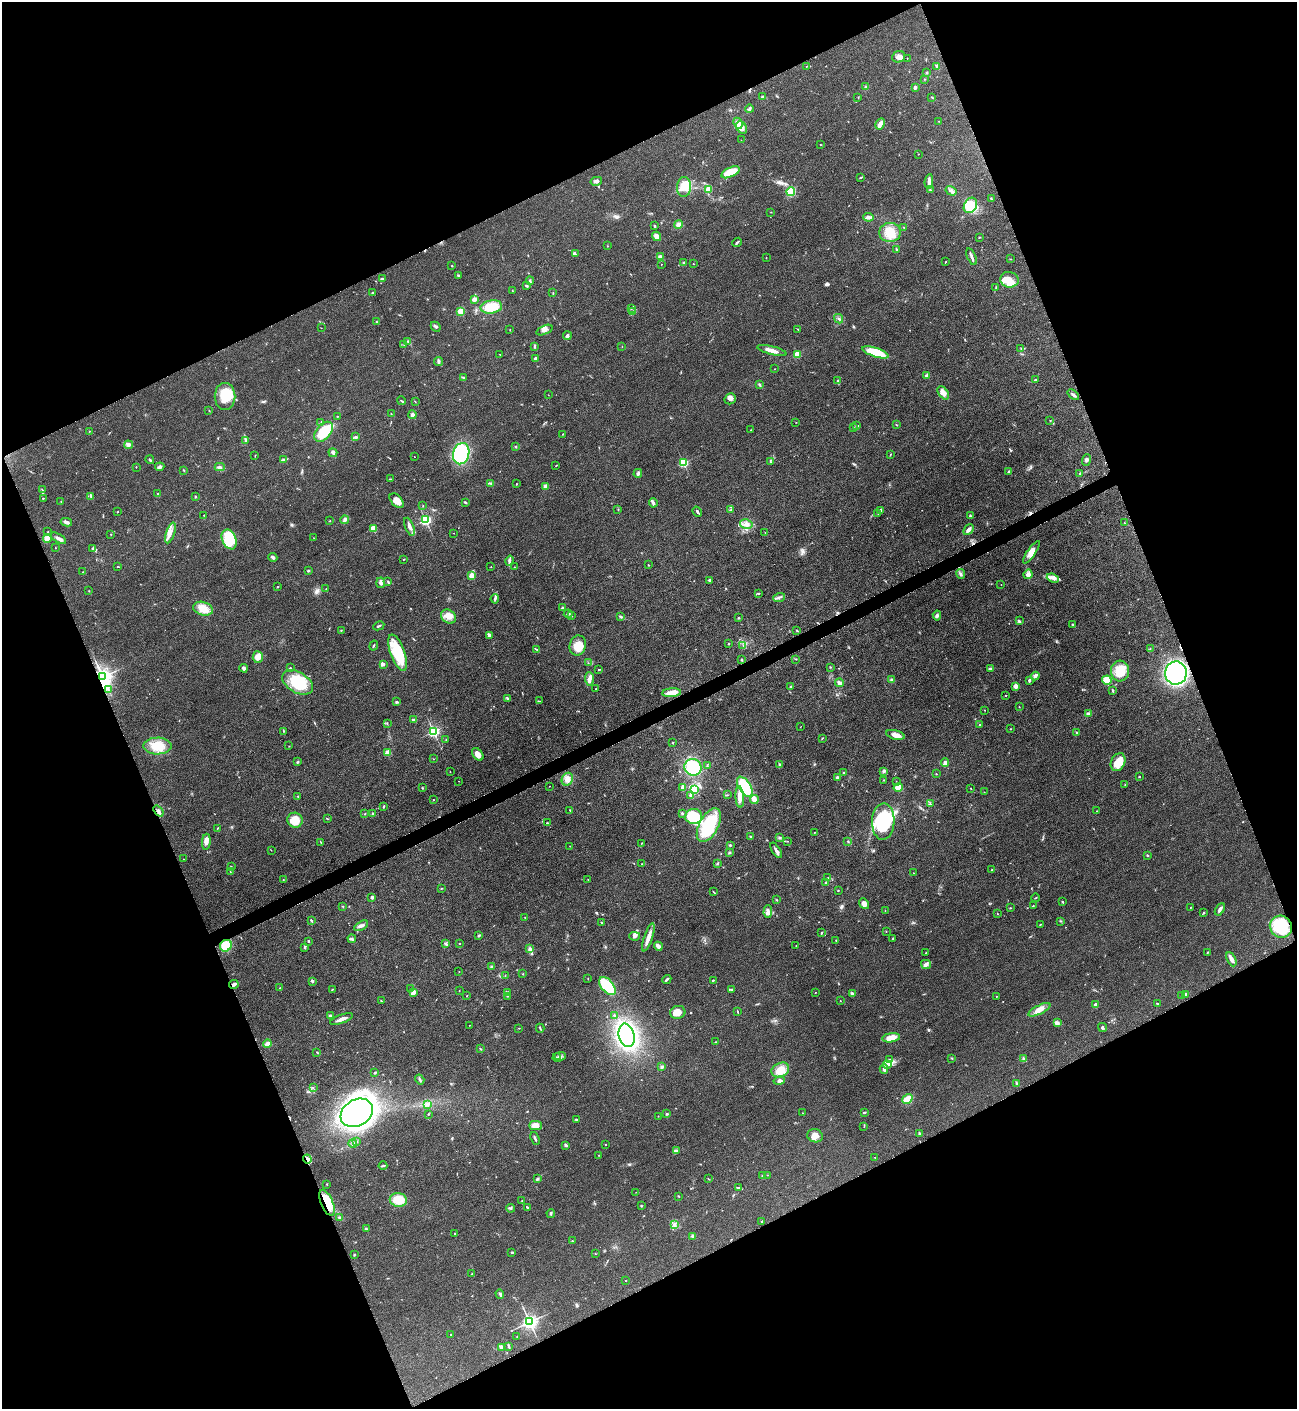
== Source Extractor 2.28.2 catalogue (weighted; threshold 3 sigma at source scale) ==
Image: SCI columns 162-5340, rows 8-5635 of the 5636 x 5647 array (HDU 1 of 3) = the unmasked area's bounding box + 8 px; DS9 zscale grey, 4 x 4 block average (1 PNG px = mean of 4 x 4 image px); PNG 1299 x 1411 px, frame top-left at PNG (2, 2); each listed source drawn as its Kron ellipse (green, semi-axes under 4 px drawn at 4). Shown black and unused: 44% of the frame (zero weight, under 3 of 5 exposures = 1% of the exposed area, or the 3 px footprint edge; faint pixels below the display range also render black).
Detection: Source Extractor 2.28.2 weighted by HDU 2 'WHT'. Background 0.095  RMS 0.0068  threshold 0.0304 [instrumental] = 3 sigma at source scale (4.5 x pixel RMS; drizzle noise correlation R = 1.50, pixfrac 1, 0.05/0.05 arcsec/px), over >= 5 px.
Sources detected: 601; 2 too faint to see at this stretch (4 x 4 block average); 2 inside a brighter object's white glare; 6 cosmic-ray / hot-pixel residue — neither listed nor drawn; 8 coinciding with a brighter row at this scale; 31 inside a brighter listed object's ellipse — not listed separately; of the other 552, all 500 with FLUX_AUTO >= 1.09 (the completeness limit of this list) listed and drawn (52 fainter detections not listed), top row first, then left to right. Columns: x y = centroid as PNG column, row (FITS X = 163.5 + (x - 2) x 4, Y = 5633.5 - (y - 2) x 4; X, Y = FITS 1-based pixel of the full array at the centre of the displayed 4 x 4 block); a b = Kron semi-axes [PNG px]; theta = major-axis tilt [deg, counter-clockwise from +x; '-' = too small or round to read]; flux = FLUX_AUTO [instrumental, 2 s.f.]
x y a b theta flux
898 57 6 5 - 18
907 58 2 2 - 1.4
807 66 3 2 - 2.5
937 66 3 2 - 12
927 73 2 2 - 3.8
924 79 2 2 - 1.6
866 87 3 3 - 6.4
915 88 4 2 - 6.7
763 97 3 2 - 11
858 97 2 2 - 1.5
932 97 4 2 - 2.4
750 109 4 2 - 9.3
939 121 2 2 - 1.4
738 123 5 4 - 29
880 124 6 3 62 35
742 128 7 5 -56 24
741 140 2 2 - 1.2
821 145 2 2 - 1.5
918 154 2 2 - 1.1
730 172 10 4 25 73
860 177 3 2 - 3.9
596 181 6 3 13 11
929 181 7 3 85 16
684 187 10 7 87 56
708 189 4 4 - 26
930 190 2 2 - 2.6
791 191 4 4 - 110
951 191 6 3 -32 12
991 199 3 2 - 2.8
970 205 8 6 60 86
771 212 2 2 - 1.4
868 217 5 4 - 11
679 224 4 3 - 16
655 226 2 2 - 4.3
904 227 2 2 - 1.8
890 232 11 9 5 64
657 236 5 3 - 24
979 237 2 2 - 2.1
737 242 5 2 - 5.6
607 246 2 2 - 4.2
896 249 3 2 - 4.2
575 254 4 2 - 4.6
660 257 4 2 - 6
971 257 9 2 -68 14
766 258 2 2 - 1.2
1011 259 2 2 - 1.7
945 262 2 2 - 1.7
684 263 2 2 - 1.7
661 264 2 2 - 1.1
693 264 2 2 - 1.1
452 266 2 2 - 2.1
458 276 3 2 - 5.8
382 279 3 2 - 3.8
1009 280 9 7 -9 45
530 281 4 2 - 3.6
527 286 2 2 - 6.9
996 288 3 2 - 1.8
512 290 3 2 - 1.5
372 293 2 2 - 2.3
553 293 2 2 - 1.9
474 299 3 2 - 18
491 307 11 6 9 90
632 308 2 2 - 1.7
461 311 4 4 - 37
633 312 2 2 - 2.6
839 319 5 2 - 6
377 322 3 2 - 2.6
436 327 5 3 - 6.9
321 328 2 2 - 1.2
510 329 2 2 - 2
798 329 2 2 - 1.5
544 330 8 4 23 18
567 336 4 3 - 8.6
408 341 2 2 - 2
404 345 2 2 - 1.2
535 346 4 2 - 4.4
622 346 2 2 - 1.2
1021 349 2 2 - 2.6
772 350 15 3 -14 28
876 352 14 4 -18 130
500 354 2 2 - 2
797 354 2 2 - 140
535 359 2 2 - 3.4
438 362 4 2 - 13
775 369 2 2 - 1.2
927 376 2 2 - 57
463 377 3 2 - 3.9
1035 380 3 2 - 3.6
838 381 3 2 - 3.8
760 385 3 2 - 6.5
943 393 7 4 -52 26
548 395 2 2 - 1.1
1073 395 7 2 -39 11
225 396 13 10 90 100
730 399 6 5 - 12
401 401 4 2 - 3.6
415 402 2 2 - 1.2
209 410 2 2 - 2
391 414 2 2 - 1.7
412 415 4 3 - 9.5
337 416 3 2 - 2.2
1050 420 2 2 - 1.9
796 422 2 2 - 1.2
321 423 2 2 - 3.2
896 425 2 2 - 2.6
857 426 3 2 - 5.4
853 428 2 2 - 1.2
751 430 2 2 - 1.3
90 431 2 2 - 1.2
323 432 11 7 50 140
563 434 2 2 - 2.1
356 437 3 2 - 4.5
246 440 2 2 - 1.7
128 445 4 2 - 7.7
516 447 3 2 - 2.2
333 453 5 3 - 10
461 454 11 8 75 520
890 454 2 2 - 1.6
255 455 2 2 - 1.8
414 456 2 2 - 1.2
150 460 4 2 - 4.8
283 460 4 2 - 6.7
1087 460 6 3 71 8.4
770 462 3 2 - 2.6
683 463 2 2 - 360
556 465 2 2 - 1.7
136 467 2 2 - 1.7
160 467 4 3 - 11
220 467 5 3 - 11
183 470 2 2 - 1.8
1009 472 2 2 - 31
638 473 4 2 - 11
1080 473 2 2 - 2.3
390 479 3 2 - 2.1
491 483 4 2 - 4.9
516 484 2 2 - 6.4
545 486 4 3 - 8.4
42 490 4 2 - 3
158 494 3 2 - 3.2
91 496 3 2 - 4.3
195 497 2 2 - 3.1
43 498 2 2 - 2.2
61 501 2 2 - 1.2
397 501 8 5 -47 30
465 502 3 2 - 5.4
653 503 4 3 - 10
423 506 2 2 - 1.9
618 509 2 2 - 1.1
731 509 2 2 - 2
881 510 2 2 - 7.9
117 512 2 2 - 1.9
697 512 5 2 - 7.8
878 514 2 2 - 1.4
204 515 2 2 - 1.4
970 516 2 2 - 4.1
345 520 4 4 - 14
425 520 2 2 - 700
329 521 2 2 - 1.6
66 522 6 3 -11 12
1124 523 2 2 - 2.1
746 524 6 4 -14 19
409 527 9 2 -68 20
373 528 2 2 - 140
968 530 6 3 48 17
48 532 2 2 - 1.8
765 532 2 2 - 1.5
171 533 11 3 72 21
453 533 2 2 - 1.1
111 534 2 2 - 2.3
47 538 4 4 - 21
58 538 8 2 -30 12
314 538 2 2 - 1.2
229 539 10 7 -66 140
55 548 2 2 - 1.4
93 548 4 3 - 7.8
1031 552 13 4 56 30
273 557 4 3 - 8.8
404 559 2 2 - 2.4
509 561 5 3 - 8.3
648 565 2 2 - 2.3
117 566 2 2 - 1.8
491 567 2 2 - 1.7
514 567 2 2 - 1.3
308 571 2 2 - 13
83 572 2 2 - 1.1
961 574 5 3 - 7.8
1028 574 5 4 - 15
472 575 2 2 - 130
1053 578 6 2 -24 12
709 580 3 2 - 5.6
388 582 2 2 - 2.7
381 583 5 3 - 12
1001 585 2 2 - 1.5
277 587 2 2 - 2.3
326 589 2 2 - 1.3
89 591 2 2 - 1.3
759 594 2 2 - 2.2
779 597 6 2 19 8.9
495 599 5 3 - 6.7
562 607 3 2 - 5.3
203 609 10 6 -16 53
568 614 4 2 - 4.3
937 615 5 3 - 9.6
572 616 2 2 - 1.3
449 617 8 6 -41 30
621 617 3 2 - 4
738 618 2 2 - 3.7
1019 621 3 2 - 8
1073 625 3 2 - 7.5
379 626 6 2 27 5.7
341 630 2 2 - 1.9
797 630 2 2 - 3.1
489 635 4 3 - 8.1
729 644 2 2 - 3
578 645 10 8 77 49
743 645 2 2 - 1.5
374 646 5 2 - 3.6
536 649 3 2 - 2.9
1150 649 2 2 - 1.4
398 653 19 7 -70 170
258 657 6 5 - 31
795 659 3 2 - 1.9
742 660 3 2 - 4.2
588 663 2 2 - 1.1
384 665 3 2 - 5.2
830 667 2 2 - 2.5
244 668 4 2 - 15
290 668 2 2 - 2.5
990 669 2 2 - 25
599 670 2 2 - 2.2
1120 671 10 9 - 92
1176 673 11 11 - 930
1035 676 4 3 - 8.5
103 677 4 2 - 2100
589 679 7 4 -87 18
892 680 4 3 - 6.5
1029 680 3 2 - 6.9
1107 680 5 4 - 60
297 682 17 10 -31 160
840 683 4 3 - 12
1016 686 2 2 - 80
790 687 3 2 - 2.6
108 689 2 2 - 2.5
596 689 2 2 - 1.4
1113 691 4 2 - 4.1
672 693 9 4 5 42
1006 695 2 2 - 4.3
507 698 3 2 - 3.8
539 701 3 2 - 2.7
396 702 2 2 - 16
1019 707 2 2 - 1.6
985 710 2 2 - 1.3
1088 714 4 3 - 9.5
413 720 4 2 - 5.5
387 723 2 2 - 2.2
980 725 2 2 - 2.5
800 727 2 2 - 1.2
1010 729 2 2 - 2.2
284 731 2 2 - 2.1
433 731 2 2 - 700
1077 732 4 2 - 4.1
895 735 9 4 -14 22
822 738 3 2 - 2.1
446 739 2 2 - 1.3
673 743 2 2 - 2.1
157 746 14 8 1 72
289 746 2 2 - 1.6
387 753 2 2 - 120
478 754 7 4 -52 23
433 759 2 2 - 1.2
298 762 2 2 - 4.4
1118 762 9 7 62 54
945 763 4 4 - 13
780 765 3 2 - 8.3
707 766 2 2 - 1.8
693 767 9 8 - 180
450 771 2 2 - 1.3
884 771 3 2 - 11
843 773 3 2 - 3
936 774 2 2 - 2.4
837 777 3 3 - 6.8
1139 777 2 2 - 6.4
567 779 6 5 - 22
884 780 2 2 - 1.6
459 781 2 2 - 1.4
896 781 2 2 - 1.1
1125 785 2 2 - 1.7
549 786 2 2 - 1.1
745 787 11 6 -58 180
898 787 5 4 - 42
422 788 2 2 - 2.3
683 788 3 2 - 35
971 788 2 2 - 1.3
695 789 4 3 - 29
984 792 2 2 - 1.3
690 795 3 2 - 4.9
727 795 2 2 - 2.1
298 797 2 2 - 3.3
740 797 11 4 -86 27
433 800 2 2 - 1.7
754 800 4 2 - 46
930 804 2 2 - 2.9
383 807 3 2 - 2.7
570 810 2 2 - 5.1
158 811 6 2 -53 11
1097 811 2 2 - 2.3
373 813 2 2 - 2.7
682 813 3 2 - 4
365 814 2 2 - 2.1
694 816 8 7 - 190
327 818 3 2 - 1.4
295 820 8 7 - 61
883 821 18 11 88 270
547 823 2 2 - 3.7
709 825 18 9 61 240
217 828 2 2 - 1.3
814 832 2 2 - 1.8
751 837 3 2 - 3
779 837 2 2 - 3
787 841 2 2 - 1.5
848 841 2 2 - 2
206 842 8 4 85 22
321 842 2 2 - 1.7
642 843 2 2 - 1.2
730 845 3 2 - 3.9
570 846 2 2 - 1.3
271 850 2 2 - 1.8
776 850 9 3 -57 13
729 852 3 2 - 4.5
1147 855 3 2 - 2.8
184 859 2 2 - 1.2
717 863 2 2 - 3.3
642 864 2 2 - 2.1
231 867 2 2 - 4.6
992 870 2 2 - 2.1
230 872 2 2 - 1.5
913 873 2 2 - 1.3
828 878 3 2 - 2.9
283 879 2 2 - 1.3
588 879 2 2 - 1.7
826 882 2 2 - 3.8
442 888 3 2 - 2.4
838 891 2 2 - 3.3
713 892 2 2 - 2
372 897 3 3 - 8.2
1036 898 4 2 - 2.6
777 900 2 2 - 1.8
1062 902 3 2 - 3.5
864 904 6 4 -51 18
343 906 2 2 - 1.4
1033 906 2 2 - 6
1010 908 3 2 - 2.3
1191 908 2 2 - 1.3
1220 909 7 2 59 14
768 911 6 4 87 14
885 911 3 2 - 1.5
1204 913 3 2 - 4
998 914 2 2 - 1.5
525 917 2 2 - 1.2
311 921 4 2 - 5
1060 921 2 2 - 2.5
602 923 4 2 - 3.4
1040 924 2 2 - 2.2
361 926 8 2 30 9.3
1281 927 11 10 - 170
886 931 2 2 - 1.3
821 933 3 2 - 3.9
479 936 2 2 - 1.9
635 936 5 4 - 11
648 937 15 3 71 35
352 939 4 2 - 5.1
893 939 3 2 - 4
836 940 2 2 - 2
309 941 3 2 - 4.1
445 943 3 2 - 4.6
460 944 2 2 - 1.7
226 946 6 5 - 110
658 946 4 2 - 32
796 946 2 2 - 2.4
305 947 3 2 - 5.5
530 949 3 2 - 7.2
1208 952 2 2 - 2.4
926 953 2 2 - 2.8
1231 959 7 2 -65 24
926 965 5 4 - 15
491 966 3 2 - 3.6
459 972 2 2 - 1.2
523 974 2 2 - 1.5
505 975 2 2 - 1.5
588 979 2 2 - 1.2
667 979 5 2 - 5.1
713 980 3 2 - 2.9
312 981 3 2 - 8.1
234 985 5 2 - 11
607 986 11 6 -51 240
280 988 2 2 - 2.1
333 989 2 2 - 2.5
411 989 2 2 - 1.4
732 989 3 2 - 2.6
459 991 2 2 - 1.2
413 992 4 3 - 22
508 992 2 2 - 4.3
815 992 2 2 - 1.2
852 994 3 3 - 6.8
1186 994 2 2 - 5.8
1182 995 3 2 - 1.9
467 996 2 2 - 2.1
508 996 2 2 - 2.5
996 996 2 2 - 1.6
381 1001 2 2 - 1.7
840 1001 2 2 - 1.6
1157 1003 2 2 - 2.5
1095 1005 3 2 - 14
1039 1010 12 4 27 28
678 1012 8 6 18 36
738 1012 3 2 - 3.1
614 1015 3 2 - 4.9
330 1016 3 2 - 9.4
341 1019 12 3 20 21
1057 1023 3 3 - 16
469 1025 2 2 - 1.3
519 1028 2 2 - 1.5
540 1028 4 2 - 3.9
1102 1028 5 3 - 4.7
627 1035 12 7 -77 640
891 1038 9 4 8 47
715 1042 2 2 - 1.8
267 1043 4 3 - 13
480 1049 3 2 - 3.5
317 1052 3 2 - 3.2
560 1056 6 2 3 7.1
557 1058 4 3 - 9.1
952 1058 3 2 - 2.6
1024 1058 2 2 - 2.8
890 1059 2 2 - 2.6
887 1065 4 2 - 6.9
662 1067 3 3 - 6
884 1069 5 3 - 11
780 1070 9 7 26 42
375 1073 2 2 - 2.9
420 1079 5 2 - 3.7
779 1081 6 3 14 12
1017 1083 2 2 - 2.8
313 1088 2 2 - 1.2
907 1099 6 3 32 56
427 1104 2 2 - 3.4
357 1113 17 13 30 1200
802 1113 2 2 - 1.6
864 1113 3 2 - 5.2
428 1114 2 2 - 1.9
667 1114 3 2 - 4.1
658 1116 2 2 - 1.5
576 1119 2 2 - 4.2
535 1125 6 4 0 34
864 1126 2 2 - 1.6
919 1134 3 2 - 4.6
815 1136 8 6 -19 24
535 1138 7 2 -68 7.9
356 1142 2 2 - 3
353 1144 4 2 - 5.2
605 1144 2 2 - 1.7
566 1145 3 3 - 6.2
676 1151 4 3 - 17
599 1155 2 2 - 1.4
875 1157 2 2 - 1.3
307 1159 4 2 - 9.9
383 1166 4 2 - 4.4
768 1175 2 2 - 1.3
763 1176 3 2 - 4.6
538 1179 2 2 - 2.9
708 1179 2 2 - 1.1
327 1184 2 2 - 1.8
739 1188 3 2 - 6.5
636 1192 2 2 - 1.2
678 1196 2 2 - 2.6
398 1200 8 7 - 77
522 1201 2 2 - 1.4
327 1203 14 6 -67 130
641 1206 2 2 - 4
527 1207 3 2 - 3.3
510 1208 4 2 - 4.6
551 1213 4 2 - 5.7
339 1217 3 2 - 3.9
762 1221 2 2 - 3.5
674 1224 2 2 - 2.7
366 1229 3 3 - 5
455 1233 2 2 - 2
693 1236 3 3 - 5.4
572 1241 2 2 - 1.7
512 1252 3 2 - 3.9
595 1254 2 2 - 1.2
354 1255 2 2 - 3
472 1274 2 2 - 1.9
626 1281 2 2 - 1.7
500 1294 4 2 - 7.5
530 1322 2 2 - 1600
451 1334 2 2 - 2.4
517 1336 2 2 - 1.4
509 1346 4 2 - 5.4
502 1347 3 2 - 28
Overlapping masked pixels (flux is a lower limit): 6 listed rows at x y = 103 677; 1281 927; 226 946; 234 985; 307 1159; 327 1203
Diffuse or blended objects may show on this block-average render without a row.